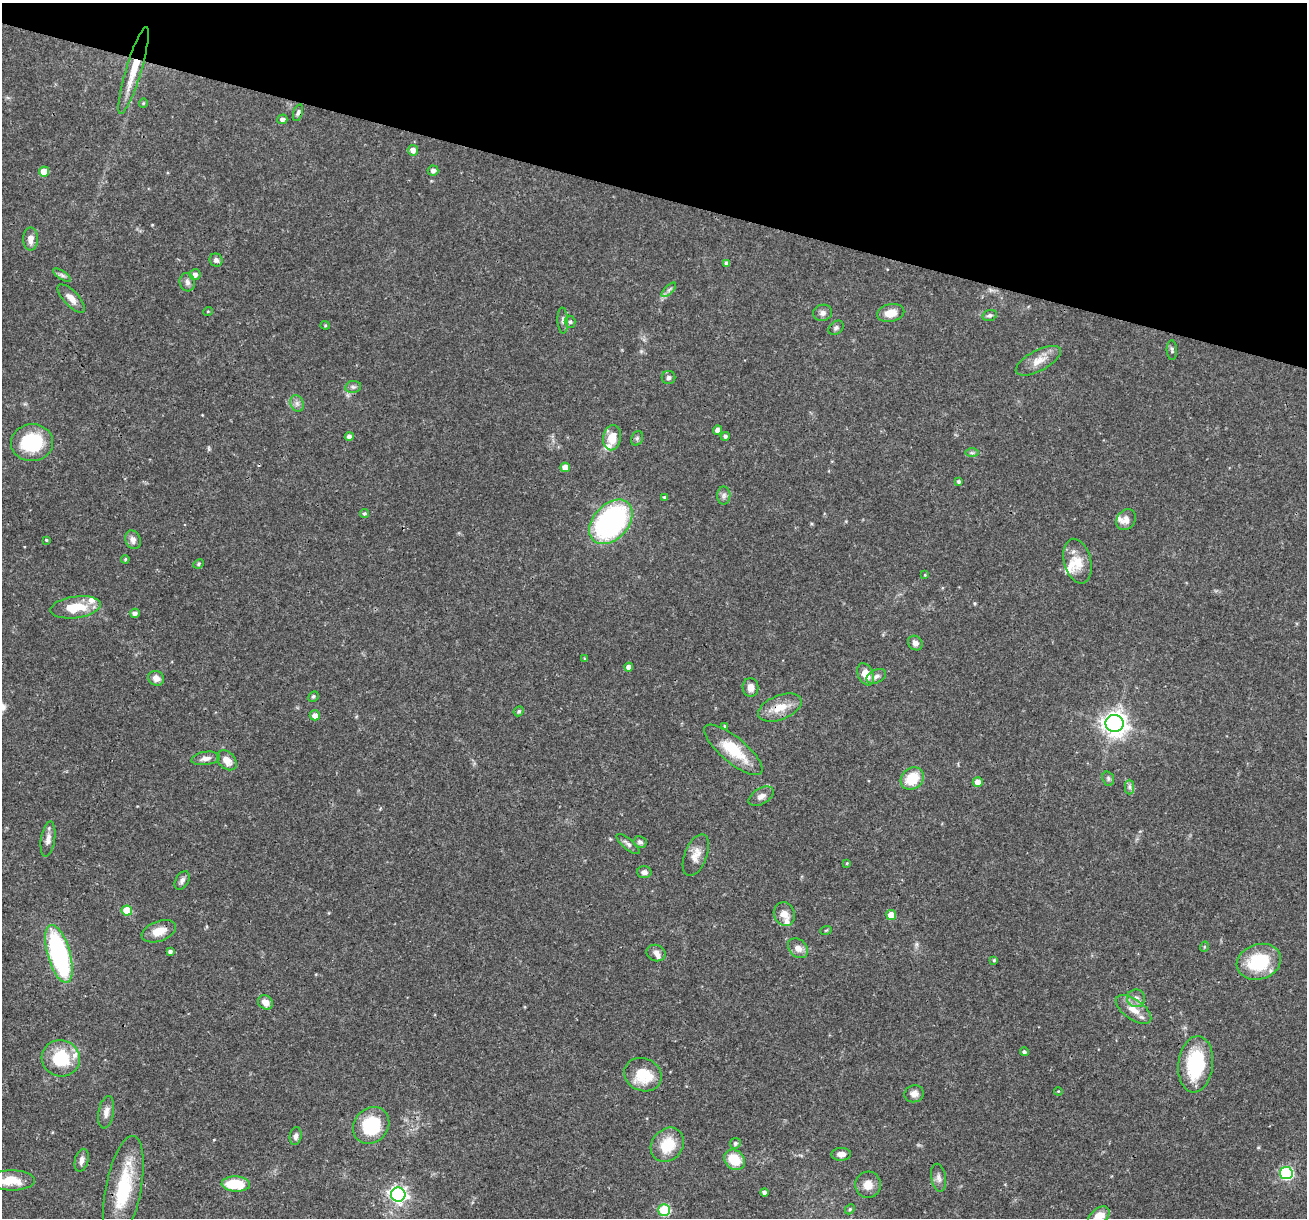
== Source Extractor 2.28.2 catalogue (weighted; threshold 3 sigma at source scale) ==
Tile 2 of 4 x 4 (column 2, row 1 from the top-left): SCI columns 1306-2610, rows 3897-5112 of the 5220 x 5236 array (HDU 1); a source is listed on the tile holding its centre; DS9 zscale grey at full resolution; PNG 1309 x 1220 px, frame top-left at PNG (2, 3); each listed source drawn as its Kron ellipse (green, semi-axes under 4 px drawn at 4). Shown black and unused: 16% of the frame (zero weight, under 3 of 4 exposures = <1% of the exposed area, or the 3 px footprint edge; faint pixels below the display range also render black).
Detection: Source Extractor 2.28.2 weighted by HDU 2 'WHT'; one run over the whole footprint, this tile lists its part. Background 0.0571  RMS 0.0033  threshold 0.0146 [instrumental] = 3 sigma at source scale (4.5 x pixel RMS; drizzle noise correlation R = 1.50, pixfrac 1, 0.05/0.05 arcsec/px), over >= 5 px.
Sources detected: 126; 8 inside a brighter listed object's ellipse — not listed separately; the other 118 listed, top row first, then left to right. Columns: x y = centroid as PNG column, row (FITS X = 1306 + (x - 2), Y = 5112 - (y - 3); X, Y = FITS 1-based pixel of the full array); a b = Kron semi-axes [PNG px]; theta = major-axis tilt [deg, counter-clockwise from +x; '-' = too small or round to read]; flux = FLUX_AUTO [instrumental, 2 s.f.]
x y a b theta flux
134 70 45 7 73 8.5
143 103 4 4 - 0.34
298 113 9 4 72 0.76
282 119 5 4 - 1.2
413 150 5 5 - 2.1
433 170 5 5 - 1.2
44 171 5 5 - 4.4
30 239 11 7 -90 2.4
216 260 7 6 - 1
727 263 4 4 - 1.1
62 275 10 4 -34 0.89
195 275 5 5 - 1.3
187 282 9 7 -76 1.3
669 290 9 3 45 0.79
71 298 18 7 -47 2.8
208 311 5 3 - 0.26
823 313 9 8 - 1.3
891 313 14 9 12 3.8
990 315 7 5 18 0.82
563 320 13 5 -88 1.1
570 322 6 5 - 0.68
325 325 4 4 - 0.36
836 328 8 6 40 0.84
1172 350 10 5 -88 0.75
1038 361 25 10 28 4.3
668 378 7 6 - 0.79
353 387 8 6 9 0.87
297 403 8 6 -70 1.2
718 430 5 4 - 1.8
725 436 4 4 - 0.83
349 437 4 4 - 1.6
612 438 13 8 79 5.3
637 438 7 5 69 0.68
32 443 21 18 4 22
972 453 7 4 0 0.56
565 467 5 4 - 3.6
959 482 4 4 - 0.65
724 495 9 6 89 1.1
664 497 4 3 - 0.35
364 513 4 4 - 0.59
1126 520 11 9 56 2.3
611 522 26 17 47 67
46 540 3 3 - 0.33
133 540 9 7 -68 1.7
125 559 4 3 - 0.35
1078 561 23 13 -75 5.5
199 564 5 4 - 0.46
925 575 4 4 - 0.32
75 607 25 10 8 9
135 613 5 4 - 1.2
915 643 8 6 -43 1.4
585 658 4 3 - 0.33
629 667 4 4 - 2
866 674 12 7 -67 4.2
876 676 10 6 26 1.2
156 678 8 7 - 2.2
750 688 9 8 - 2.3
313 696 6 4 45 0.53
780 708 23 12 22 5.8
519 711 5 4 - 0.59
315 715 5 5 - 2
1115 723 9 8 - 230
725 726 4 4 - 0.66
733 750 36 12 -40 11
206 758 14 6 7 1.8
227 760 11 8 -46 3.4
912 778 12 10 38 8.4
1108 779 7 5 -71 0.67
978 782 5 5 - 2.7
1130 787 7 4 -89 0.81
761 796 14 8 31 1.7
48 839 18 7 82 2.2
640 842 6 6 - 0.94
628 844 14 5 -40 1.2
696 855 22 11 68 3.6
847 863 4 4 - 0.31
644 872 7 6 - 1.2
182 880 10 6 59 1.2
127 910 5 5 - 8.5
784 914 12 10 -67 2.7
891 915 5 5 - 5
826 930 6 3 18 0.33
159 931 18 10 20 4.5
1204 947 5 3 - 0.36
798 948 11 8 -42 2.5
170 951 4 3 - 0.88
656 953 10 8 -23 1.6
59 954 30 11 -74 52
994 960 4 4 - 0.41
1259 962 22 17 18 18
1136 998 9 8 - 1.8
265 1002 8 6 -42 2.5
1133 1010 20 10 -35 4.1
1024 1052 4 4 - 0.77
61 1058 19 18 - 15
1196 1064 28 17 84 22
643 1075 19 16 -24 11
1058 1091 4 3 - 0.27
914 1094 10 8 15 1.9
106 1112 16 7 80 2.3
371 1125 20 16 47 18
296 1136 9 6 81 1.2
735 1143 5 5 - 0.87
667 1145 18 15 49 9.5
841 1154 10 6 2 1.9
82 1160 11 6 76 1.6
734 1160 11 9 -42 8
1286 1173 6 6 - 39
939 1178 14 7 -80 1.6
11 1180 23 10 0 6.9
236 1184 14 7 -3 11
868 1185 13 13 - 3.5
123 1189 54 17 79 21
764 1192 4 4 - 1.2
398 1194 7 7 - 120
850 1209 5 4 - 0.44
664 1210 6 5 - 22
1098 1217 13 7 42 5.7
Overlapping masked pixels (flux is a lower limit): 2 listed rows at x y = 134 70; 780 708
Isophote crosses this tile's border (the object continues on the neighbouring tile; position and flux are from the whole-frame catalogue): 3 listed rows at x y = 11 1180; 123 1189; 1098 1217